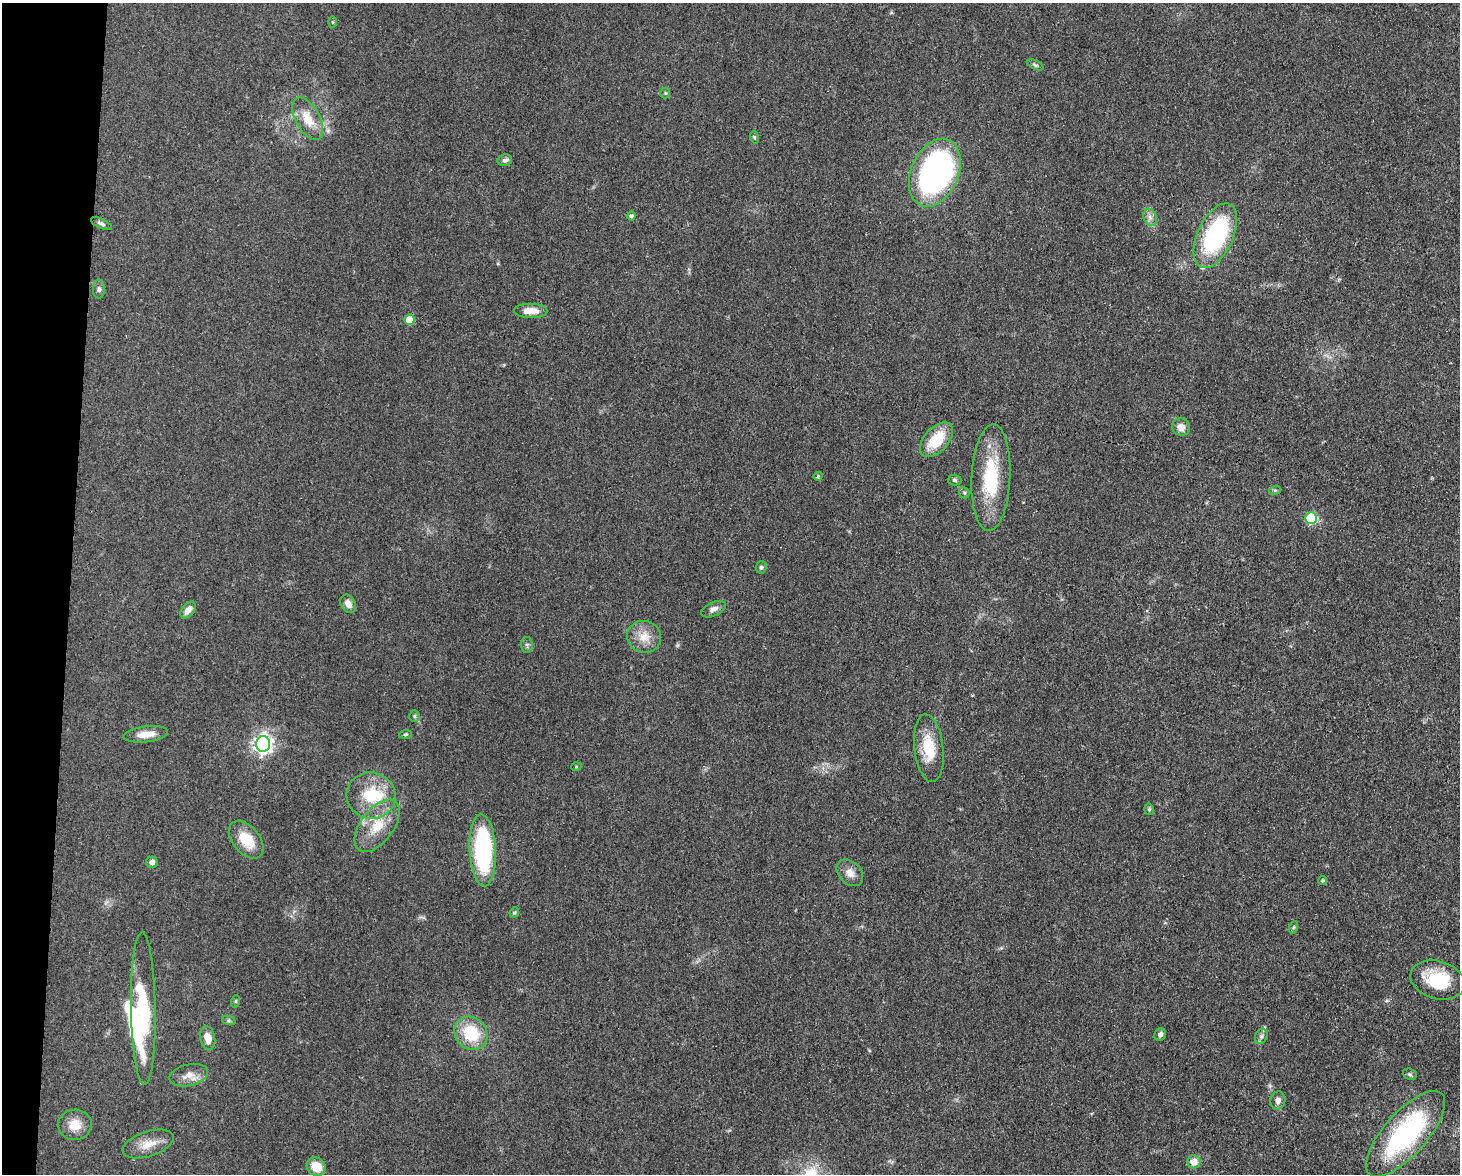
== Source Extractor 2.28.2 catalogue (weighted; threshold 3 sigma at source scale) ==
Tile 7 of 3 x 4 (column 1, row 3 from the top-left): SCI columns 224-1681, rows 1173-2344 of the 4709 x 4691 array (HDU 1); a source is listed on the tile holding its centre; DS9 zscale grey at full resolution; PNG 1462 x 1176 px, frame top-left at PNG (2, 3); each listed source drawn as its Kron ellipse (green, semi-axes under 4 px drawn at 4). Shown black and unused: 5% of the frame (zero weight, under 3 of 4 exposures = <1% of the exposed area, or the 3 px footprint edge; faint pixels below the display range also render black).
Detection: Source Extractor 2.28.2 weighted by HDU 2 'WHT'; one run over the whole footprint, this tile lists its part. Background 0.0632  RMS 0.0059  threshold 0.0265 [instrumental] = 3 sigma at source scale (4.5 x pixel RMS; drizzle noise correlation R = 1.50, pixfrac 1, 0.05/0.05 arcsec/px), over >= 5 px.
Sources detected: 64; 2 inside a brighter object's white glare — neither listed nor drawn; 2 inside a brighter listed object's ellipse — not listed separately; the other 60 listed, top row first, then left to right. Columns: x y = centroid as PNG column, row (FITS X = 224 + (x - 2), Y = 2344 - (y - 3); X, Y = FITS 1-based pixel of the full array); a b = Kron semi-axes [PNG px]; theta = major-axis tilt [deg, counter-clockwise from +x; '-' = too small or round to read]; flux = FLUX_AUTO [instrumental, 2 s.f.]
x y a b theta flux
333 22 6 4 -89 0.58
1035 65 9 4 -25 1.1
665 93 5 5 - 0.71
308 119 23 12 -61 12
754 137 6 4 -72 0.77
505 160 7 5 10 1.7
935 173 35 23 66 200
631 216 4 4 - 1.5
1150 217 9 6 -69 2.5
101 224 11 5 -25 1.6
1215 236 35 17 65 78
99 289 9 6 -89 1.6
531 311 17 7 0 7.6
409 320 5 5 - 12
1181 427 9 8 - 5.1
936 440 21 12 48 19
818 476 4 4 - 0.64
991 478 53 19 87 40
954 480 7 5 -4 1.2
1275 490 6 4 17 0.84
964 493 6 5 - 1
1311 518 6 6 - 41
761 567 6 5 - 1
348 604 10 7 -59 4.1
713 609 13 7 24 2.9
188 610 10 6 52 4.2
644 637 17 16 - 9
527 645 8 6 -88 1.4
414 716 6 5 - 0.92
146 734 22 8 7 7
405 734 6 4 5 0.83
263 744 8 7 - 260
929 748 34 14 -83 19
576 767 5 3 - 0.5
371 796 24 23 - 25
1149 809 6 4 -76 1
377 826 30 16 53 17
246 840 22 13 -51 13
483 850 36 13 -87 76
152 862 6 5 - 2.6
850 873 15 11 -45 5.2
1323 881 4 4 - 0.83
514 912 6 4 66 0.83
1294 927 6 4 71 0.84
1438 980 28 19 -16 27
236 1001 6 4 72 0.75
143 1008 76 12 -89 51
229 1021 7 4 -18 1
471 1033 18 15 -48 23
1160 1034 6 5 - 2.2
1261 1036 8 6 69 1.7
208 1038 12 7 -79 7.2
1410 1074 7 5 -21 1.1
189 1075 20 10 13 6.5
1278 1100 9 7 80 2.6
75 1125 17 15 3 8.8
1405 1134 54 21 48 90
148 1144 26 12 18 8.9
1194 1162 7 6 - 6.3
316 1167 10 8 -41 9.7